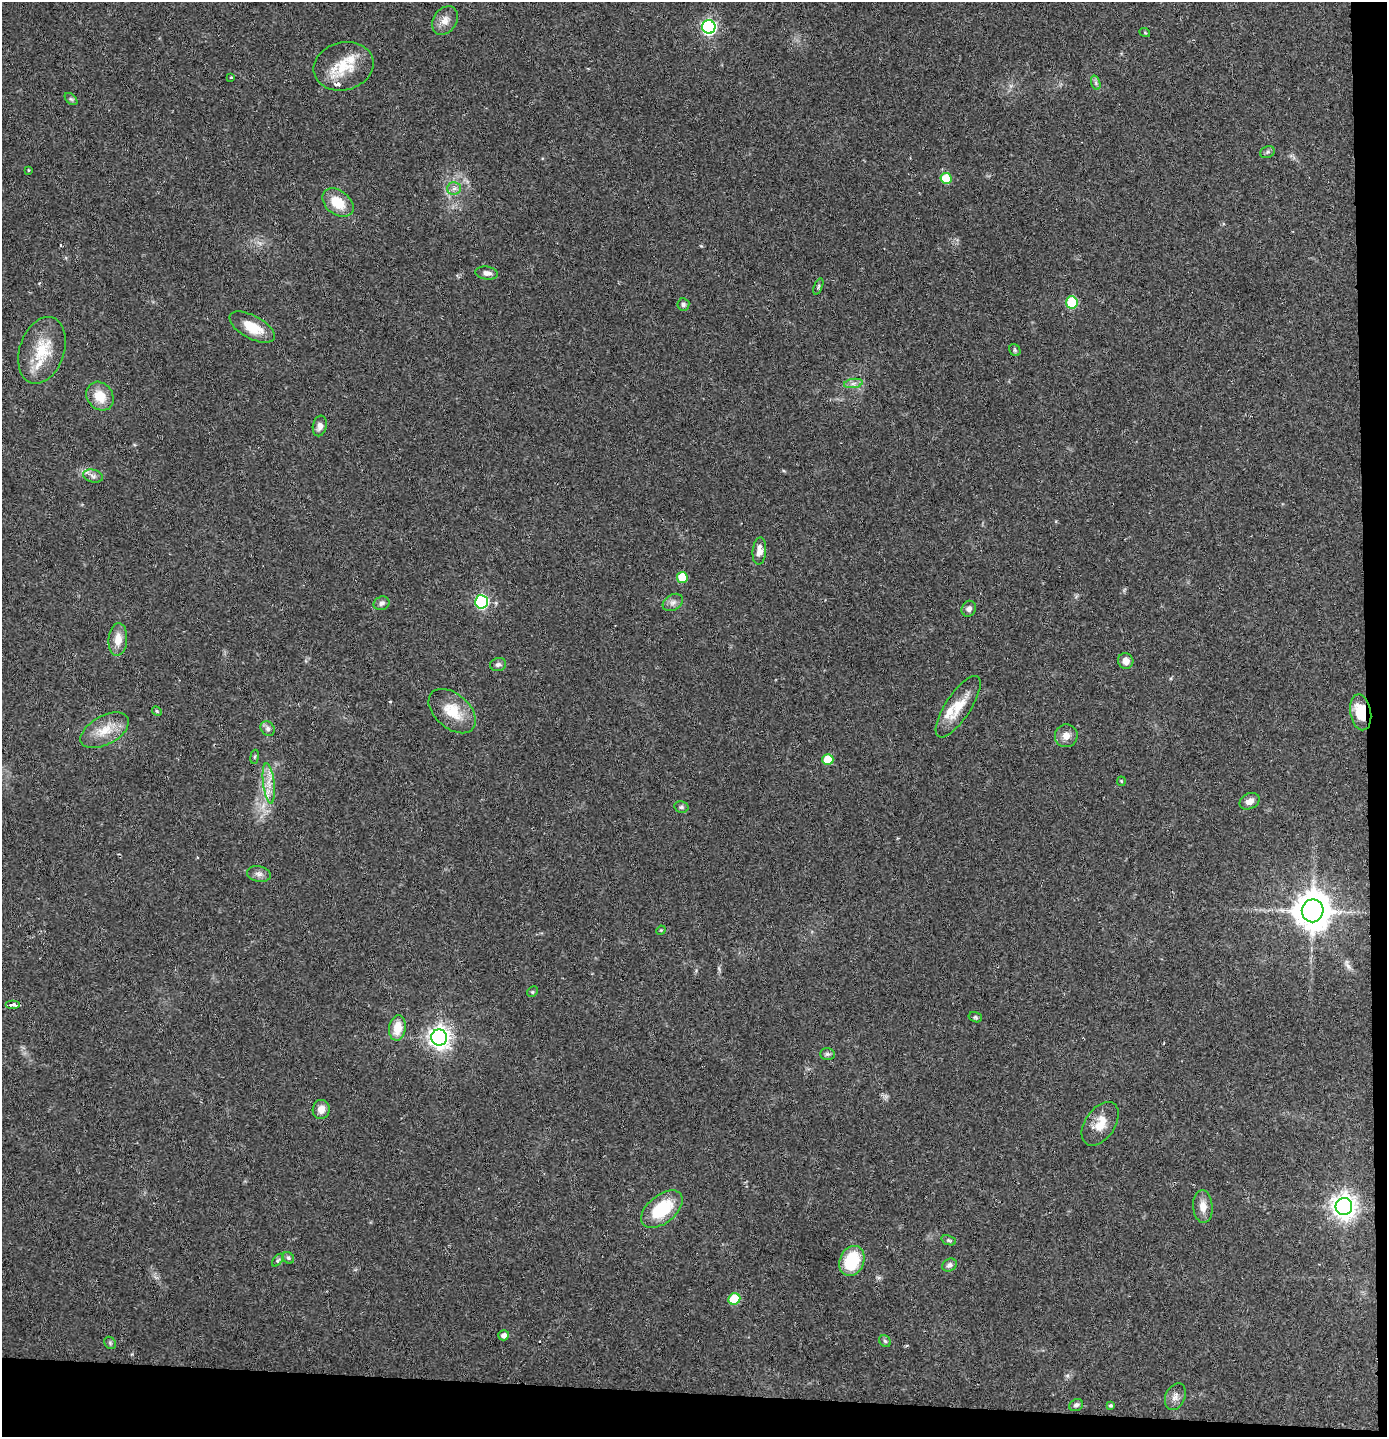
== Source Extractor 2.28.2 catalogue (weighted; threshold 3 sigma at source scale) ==
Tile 9 of 3 x 3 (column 3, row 3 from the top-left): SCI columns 2853-4237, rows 1-1435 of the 4316 x 4304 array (HDU 1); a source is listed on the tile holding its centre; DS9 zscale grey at full resolution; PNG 1389 x 1439 px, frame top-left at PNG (2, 2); each listed source drawn as its Kron ellipse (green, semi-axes under 4 px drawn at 4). Shown black and unused: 5% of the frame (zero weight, under 2 of 3 exposures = <1% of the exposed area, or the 3 px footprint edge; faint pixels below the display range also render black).
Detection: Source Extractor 2.28.2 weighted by HDU 2 'WHT'; one run over the whole footprint, this tile lists its part. Background 0.0648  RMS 0.0076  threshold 0.034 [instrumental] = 3 sigma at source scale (4.5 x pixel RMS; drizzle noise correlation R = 1.50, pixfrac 1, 0.05/0.05 arcsec/px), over >= 5 px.
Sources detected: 77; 2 cosmic-ray / hot-pixel residue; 1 long thin detection or spike segment (spike, bleed or trail) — neither listed nor drawn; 3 inside a brighter listed object's ellipse — not listed separately; the other 71 listed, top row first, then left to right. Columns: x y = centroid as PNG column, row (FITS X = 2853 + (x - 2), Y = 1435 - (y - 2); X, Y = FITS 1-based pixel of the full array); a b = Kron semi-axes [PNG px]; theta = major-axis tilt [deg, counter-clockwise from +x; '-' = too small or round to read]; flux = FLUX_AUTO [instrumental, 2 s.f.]
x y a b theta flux
445 20 15 11 57 6.7
709 27 7 6 - 170
1145 33 5 3 - 0.63
344 66 30 24 14 26
231 77 3 3 - 1.3
1096 83 7 4 -72 1.8
71 99 7 4 -43 1.4
1267 152 7 6 - 1.5
28 170 3 3 - 0.83
946 178 5 5 - 23
454 188 6 6 - 2.4
338 203 17 12 -37 17
487 273 11 6 -6 3.6
818 287 8 4 69 1.2
1072 302 6 5 - 41
683 304 6 6 - 2
252 327 25 11 -28 16
42 350 34 22 71 27
1015 350 6 5 - 1.4
853 383 9 4 9 2.4
100 396 15 12 -53 14
320 426 10 7 79 3.8
93 476 10 6 -15 2.8
759 551 14 6 85 6
682 578 5 5 - 21
481 602 7 6 - 110
673 602 11 7 32 3.3
382 603 8 6 23 2.5
969 609 8 7 - 3
118 639 16 9 86 9.2
1126 661 8 7 - 4.9
498 664 8 6 15 2.2
958 707 36 12 56 17
157 711 5 4 - 0.93
452 711 27 17 -41 20
1361 712 18 10 -79 22
268 729 8 6 -48 2.6
105 730 26 14 28 16
1066 736 11 11 - 5.8
255 757 7 3 81 0.97
828 759 5 5 - 19
1121 781 5 4 - 0.8
269 783 20 5 -83 7.7
1249 801 10 7 25 4.6
681 807 7 5 -14 1.6
259 874 12 7 -10 3.4
1313 911 11 11 - 1700
661 930 5 4 - 0.77
532 992 6 4 45 0.98
13 1005 7 3 0 26
975 1017 7 5 -15 1.4
397 1028 13 8 80 13
439 1037 8 8 - 510
827 1054 7 6 - 1.8
321 1109 9 8 - 6.4
1100 1124 24 15 55 13
1203 1206 16 10 -86 6.9
1344 1206 8 8 - 650
662 1209 24 14 39 34
949 1240 8 4 -20 1.4
288 1258 6 5 - 1.6
278 1260 7 4 53 1.4
852 1261 15 12 65 33
949 1265 7 6 - 2.7
734 1299 6 5 - 31
504 1335 5 5 - 3.4
885 1341 6 5 - 1.4
110 1343 6 5 - 1.3
1175 1397 14 9 66 4.7
1076 1405 7 5 33 2
1111 1406 4 4 - 1.2
Overlapping masked pixels (flux is a lower limit): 2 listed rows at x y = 1361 712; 13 1005